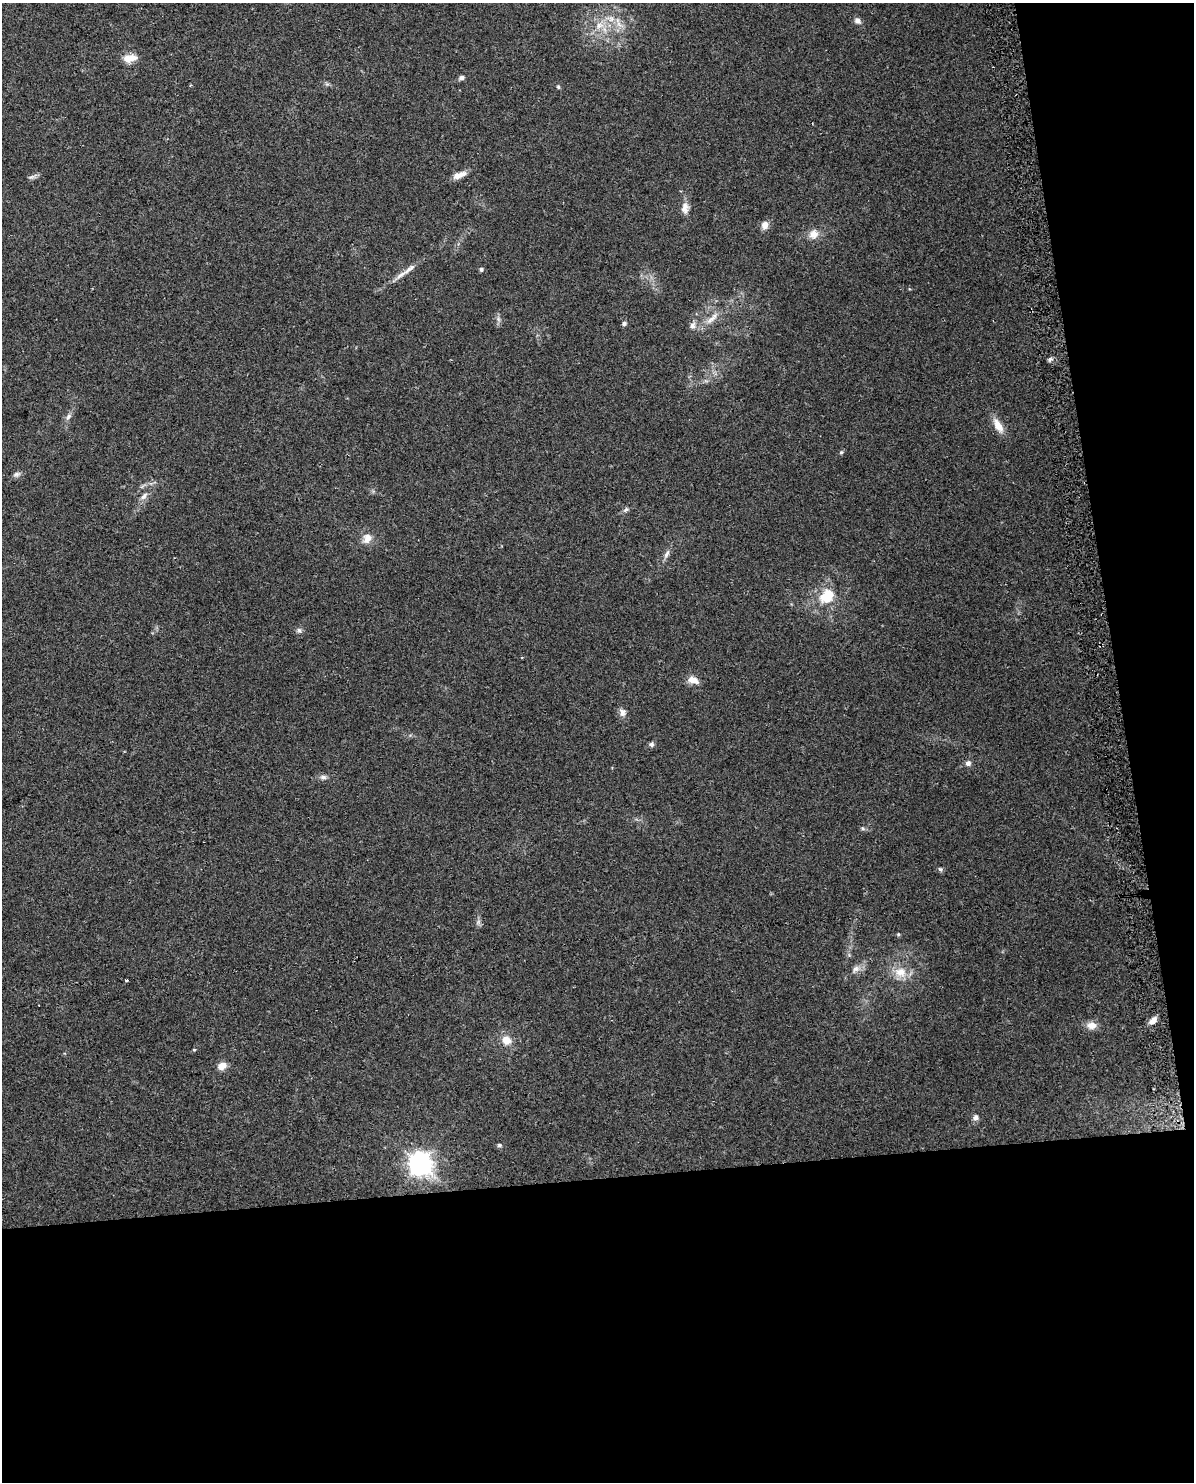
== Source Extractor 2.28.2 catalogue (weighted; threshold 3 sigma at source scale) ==
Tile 12 of 4 x 3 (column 4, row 3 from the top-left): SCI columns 3606-4797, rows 71-1550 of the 4828 x 4534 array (HDU 1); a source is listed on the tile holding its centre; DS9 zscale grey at full resolution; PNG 1196 x 1484 px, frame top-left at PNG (2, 3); no overlay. Shown black and unused: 27% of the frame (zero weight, under 2 of 3 exposures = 2% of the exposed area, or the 3 px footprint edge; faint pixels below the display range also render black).
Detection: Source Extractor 2.28.2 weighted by HDU 2 'WHT'; one run over the whole footprint, this tile lists its part. Background 0.0735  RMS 0.009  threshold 0.0404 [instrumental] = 3 sigma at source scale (4.5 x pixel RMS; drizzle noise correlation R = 1.50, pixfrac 1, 0.0396/0.0396 arcsec/px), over >= 5 px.
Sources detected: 49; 1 too faint to see at this stretch — not listed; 1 inside a brighter listed object's ellipse — not listed separately; the other 47 listed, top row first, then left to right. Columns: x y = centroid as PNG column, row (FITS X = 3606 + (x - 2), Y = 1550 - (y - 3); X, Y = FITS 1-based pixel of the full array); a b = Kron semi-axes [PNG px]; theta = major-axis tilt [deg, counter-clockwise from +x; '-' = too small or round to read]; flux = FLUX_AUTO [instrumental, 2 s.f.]
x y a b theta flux
611 19 7 7 - 3.7
857 20 10 7 -39 3.4
619 24 11 4 -60 4.1
599 25 11 9 12 7.7
130 58 17 9 10 9.5
461 77 7 5 15 2.6
558 87 5 4 - 1.3
459 175 18 7 19 7.1
32 177 10 4 13 2.2
685 208 16 9 86 6.1
765 225 9 7 76 5.4
814 234 13 11 52 7.8
481 269 5 5 - 1.8
401 275 22 5 34 6.4
712 319 23 7 44 8.1
624 323 6 5 - 1.8
693 325 9 8 - 3.5
1050 360 6 5 - 2
68 417 11 5 53 3
998 426 20 9 -60 10
841 452 6 4 43 1.2
16 474 9 7 11 2.7
144 496 12 7 53 4.2
626 510 8 5 35 1.9
367 538 15 11 64 7.9
667 554 14 5 59 3.5
827 596 23 18 43 24
299 630 8 5 -62 2.2
693 680 13 8 -17 7.3
622 712 11 8 -86 4.1
651 744 7 6 - 2.1
968 763 6 6 - 3.1
323 777 9 6 16 2.8
862 828 7 4 -32 1.5
940 869 6 5 - 1.5
898 934 5 4 - 1.1
856 969 12 8 44 5
900 972 16 13 -9 13
126 980 3 3 - 3.1
1153 1020 10 6 43 5.5
1092 1025 12 9 -4 6.9
506 1040 12 11 - 9
194 1050 5 3 - 0.75
222 1066 11 8 24 6.8
976 1117 7 7 - 3.5
499 1145 6 5 - 1.5
420 1164 8 8 - 690